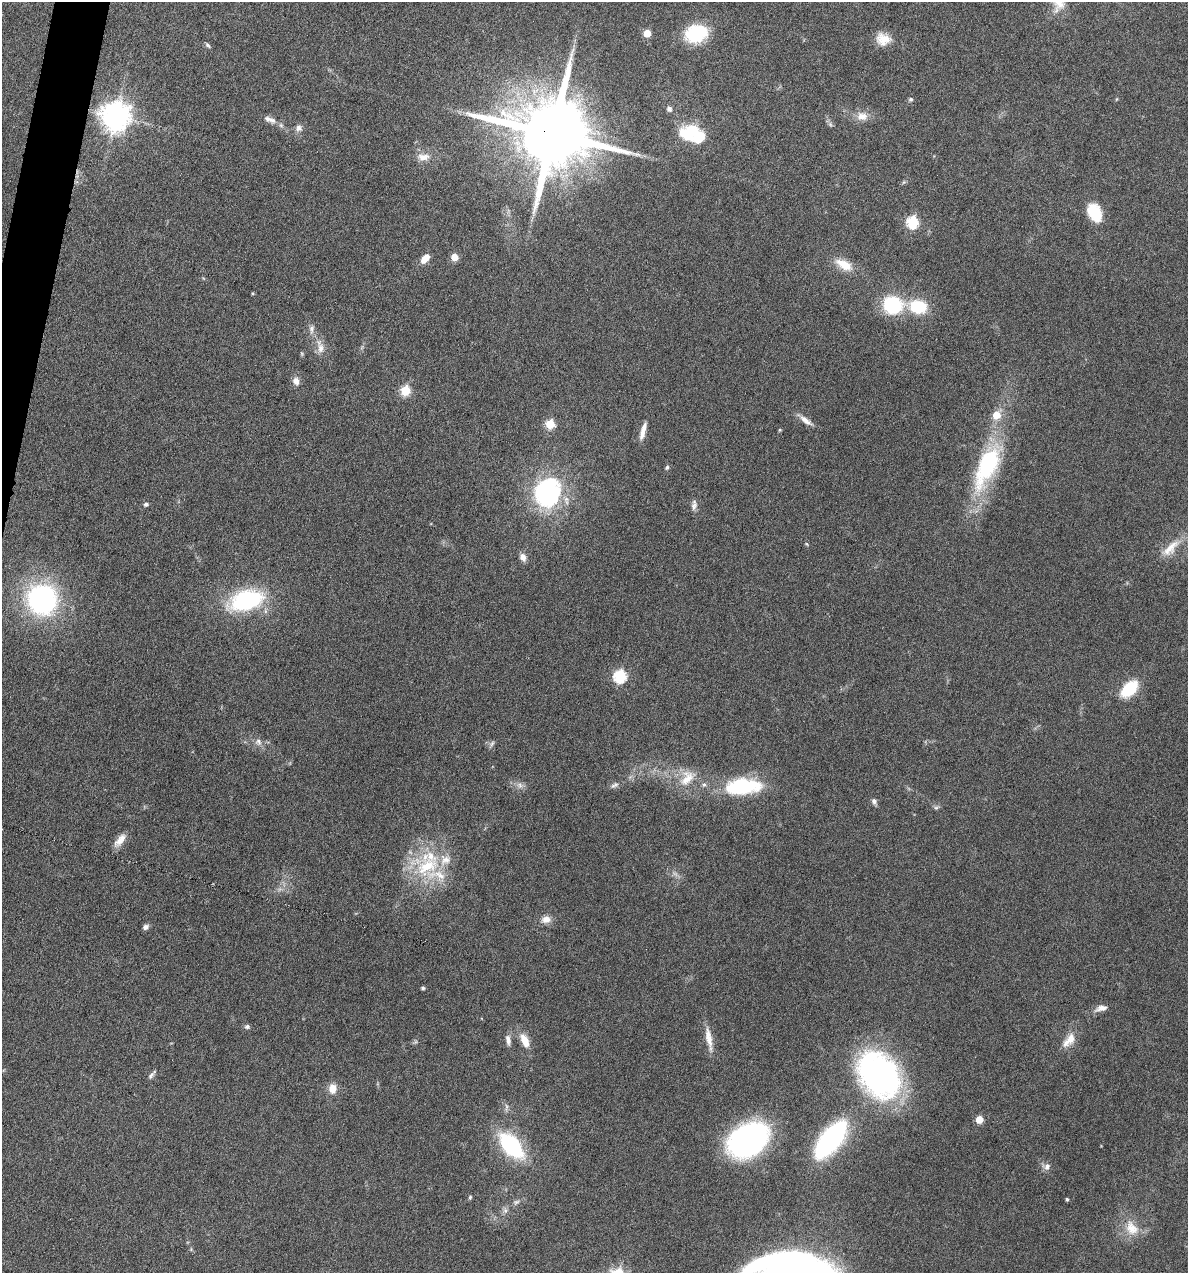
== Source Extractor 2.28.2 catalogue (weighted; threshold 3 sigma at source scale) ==
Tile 11 of 4 x 4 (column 3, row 3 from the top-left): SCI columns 2492-3677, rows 1272-2542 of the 5105 x 5085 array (HDU 1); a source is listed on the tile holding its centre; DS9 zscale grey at full resolution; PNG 1190 x 1275 px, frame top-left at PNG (2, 2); no overlay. Shown black and unused: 1% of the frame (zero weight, under 4 of 8 exposures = <1% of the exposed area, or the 3 px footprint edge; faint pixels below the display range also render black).
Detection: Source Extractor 2.28.2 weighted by HDU 2 'WHT'; one run over the whole footprint, this tile lists its part. Background 0.189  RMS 0.0062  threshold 0.0253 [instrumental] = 3 sigma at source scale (4.09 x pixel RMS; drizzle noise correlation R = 1.36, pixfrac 0.8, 0.05/0.05 arcsec/px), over >= 5 px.
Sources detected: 88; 2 too faint to see at this stretch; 2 inside a brighter object's white glare — not listed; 7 inside a brighter listed object's ellipse — not listed separately; the other 77 listed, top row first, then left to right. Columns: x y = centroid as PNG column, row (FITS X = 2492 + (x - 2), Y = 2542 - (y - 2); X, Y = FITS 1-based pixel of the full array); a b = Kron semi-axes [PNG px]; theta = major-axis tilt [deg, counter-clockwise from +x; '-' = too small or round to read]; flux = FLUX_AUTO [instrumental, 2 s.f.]
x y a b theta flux
647 33 5 5 - 14
696 33 26 20 16 27
883 39 17 14 -10 8.5
207 45 8 4 -48 1.1
911 99 6 5 - 0.99
1116 99 5 3 - 0.52
115 116 9 9 - 860
862 116 16 12 -3 6.4
270 120 19 8 -21 4.2
830 124 7 5 -47 1.3
299 128 9 8 - 2.7
693 131 35 15 -49 25
552 134 21 18 -15 8800
423 157 17 10 3 5.8
903 182 6 4 88 0.81
1094 212 21 14 -61 17
912 222 6 6 - 57
454 257 5 5 - 11
425 258 11 7 49 6.4
844 265 24 11 -28 11
253 293 4 3 - 0.63
893 305 22 19 -9 34
918 307 14 10 -10 31
311 329 14 7 87 2.9
321 348 15 9 -89 4.9
296 381 10 8 -69 3.3
405 390 5 5 - 32
806 421 20 7 -37 4.5
550 424 5 5 - 27
780 430 4 4 - 0.69
643 431 21 5 75 5.1
987 466 62 24 64 66
667 467 7 5 73 1
547 493 31 26 75 82
146 504 4 4 - 1.7
694 505 14 7 85 2.7
807 544 6 3 -70 0.67
1170 548 33 12 44 11
523 557 10 7 -68 3.4
42 599 25 24 - 120
246 601 33 18 16 69
620 676 6 6 - 73
1129 689 15 9 45 31
258 742 10 9 - 3
492 744 10 6 59 1.6
687 778 26 17 54 13
520 785 10 7 -53 2.7
614 785 12 6 28 2
704 785 6 6 - 1.6
742 786 32 14 5 55
874 801 8 6 -80 1.9
936 808 7 4 0 1.1
120 840 20 8 50 5.7
427 866 40 28 31 41
546 919 12 9 7 4.8
145 927 7 6 - 2.2
423 988 4 4 - 1.2
1101 1008 16 7 16 4.4
247 1027 7 6 - 1.4
709 1038 34 7 -80 7.8
1071 1038 17 11 71 7.1
508 1040 14 6 -81 3
525 1041 17 8 -66 8.6
880 1074 51 36 -56 160
152 1075 13 4 48 1.7
332 1088 12 9 -89 6.1
979 1119 5 5 - 14
748 1140 33 23 34 150
831 1140 36 16 51 110
511 1145 22 12 -49 69
1047 1166 10 9 - 2.9
470 1197 6 4 74 0.8
1067 1199 3 3 - 0.99
516 1202 10 6 23 1.8
505 1211 8 6 -69 1.8
1132 1228 24 17 -55 13
793 1267 85 66 -4 370
Overlapping masked pixels (flux is a lower limit): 1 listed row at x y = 552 134
Isophote crosses this tile's border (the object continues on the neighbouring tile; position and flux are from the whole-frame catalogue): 1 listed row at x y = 793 1267